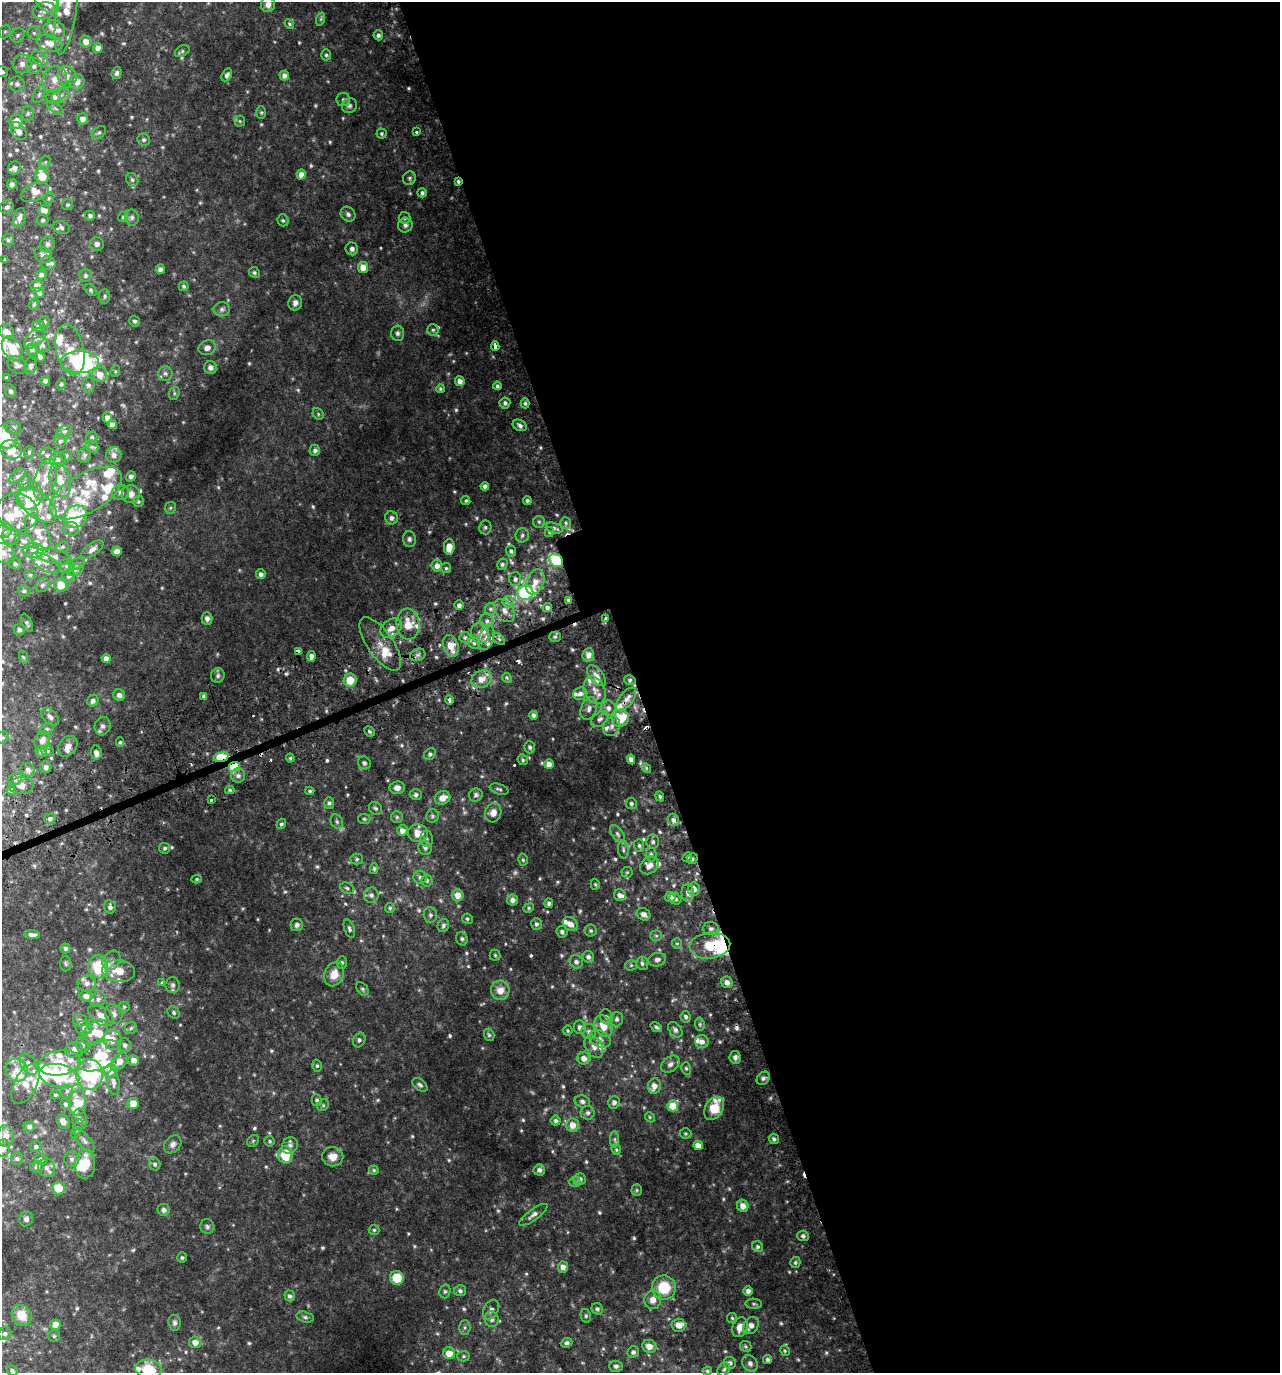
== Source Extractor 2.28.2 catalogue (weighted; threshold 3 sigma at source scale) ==
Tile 8 of 4 x 4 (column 4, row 2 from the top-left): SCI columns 4009-5286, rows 2793-4163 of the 5407 x 5580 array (HDU 1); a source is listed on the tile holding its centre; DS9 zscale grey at full resolution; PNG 1282 x 1375 px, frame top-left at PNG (2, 2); each listed source drawn as its Kron ellipse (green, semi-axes under 4 px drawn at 4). Shown black and unused: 51% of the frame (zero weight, under 2 of 3 exposures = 3% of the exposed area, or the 3 px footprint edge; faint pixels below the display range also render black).
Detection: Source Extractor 2.28.2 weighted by HDU 2 'WHT'; one run over the whole footprint, this tile lists its part. Background 0.0763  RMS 0.009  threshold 0.0407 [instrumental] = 3 sigma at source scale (4.5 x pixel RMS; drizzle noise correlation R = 1.50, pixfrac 1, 0.0396/0.0396 arcsec/px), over >= 5 px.
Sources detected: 754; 9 too faint to see at this stretch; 5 inside a brighter object's white glare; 11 cosmic-ray / hot-pixel residue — neither listed nor drawn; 87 inside a brighter listed object's ellipse — not listed separately; of the other 642, all 500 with FLUX_AUTO >= 1.28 (the completeness limit of this list) listed and drawn (142 fainter detections not listed), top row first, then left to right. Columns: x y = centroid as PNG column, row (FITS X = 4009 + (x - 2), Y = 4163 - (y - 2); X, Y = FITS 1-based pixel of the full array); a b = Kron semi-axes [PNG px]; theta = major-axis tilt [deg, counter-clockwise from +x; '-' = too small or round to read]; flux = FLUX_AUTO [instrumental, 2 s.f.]
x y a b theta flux
47 2 14 8 -40 12
268 5 7 7 - 4.4
67 9 45 10 82 23
44 11 11 8 15 5.9
321 19 7 4 72 1.6
289 24 5 4 - 1.3
54 30 11 9 -25 6.6
5 32 7 5 67 1.6
34 33 6 6 - 2.2
18 35 7 6 - 2.5
378 35 5 5 - 2.2
86 42 6 5 - 6.2
50 43 13 8 -16 8.8
98 48 5 4 - 5
182 51 8 5 30 1.8
326 55 5 5 - 1.5
40 59 9 6 -41 3.8
22 64 9 9 - 5.3
34 66 8 7 - 4.2
2 72 6 5 - 2.3
117 73 6 5 - 2.4
227 75 7 4 58 3.1
284 75 5 5 - 3.8
67 77 11 9 -69 6.7
55 80 14 12 65 12
77 82 8 7 - 6.8
17 84 7 7 - 3.1
39 94 9 5 64 2.4
61 95 9 7 30 4.5
54 97 7 7 - 5.1
343 100 7 6 - 2.2
350 106 8 7 - 2.6
55 108 9 4 -35 2.4
261 112 6 5 - 1.3
28 113 8 6 88 2.1
82 119 5 5 - 6.2
240 121 5 5 - 1.3
16 122 7 6 - 10
19 131 10 6 -54 6.7
416 132 3 3 - 2
99 133 8 5 43 2
381 133 5 5 - 1.5
144 140 6 6 - 2
45 162 6 5 - 1.5
15 168 7 6 - 3.7
301 175 5 4 - 6.3
42 176 7 6 - 14
409 178 7 6 - 2
132 180 7 6 - 2.1
458 181 4 3 - 1.5
12 184 5 4 - 3.4
35 192 15 8 24 6.8
422 193 5 4 - 2.2
49 198 6 5 - 1.6
68 205 5 5 - 1.5
7 207 7 6 - 2.4
44 210 6 5 - 7.2
348 214 8 7 - 2.9
90 216 5 4 - 2.2
123 217 5 5 - 1.4
132 217 8 7 - 2.5
19 218 10 5 72 4.2
404 218 6 5 - 1.7
43 220 6 5 - 1.9
283 220 6 5 - 1.6
405 225 7 7 - 2.7
61 228 8 6 -22 2.2
8 240 6 6 - 1.7
48 244 8 7 - 2.7
97 244 7 7 - 3
352 249 6 6 - 2.8
43 255 9 7 -46 3.4
5 260 3 3 - 1.4
48 263 7 7 - 2.7
363 267 5 5 - 11
160 269 5 4 - 3.6
254 272 6 5 - 1.8
41 275 5 5 - 2.9
85 275 6 6 - 1.9
37 286 6 6 - 6
184 286 5 5 - 1.6
91 290 7 5 -43 1.4
39 293 5 4 - 2.2
105 296 7 5 89 2
295 303 7 6 - 3.7
34 304 5 4 - 1.4
222 309 8 7 - 2.8
134 321 5 5 - 2.1
44 322 6 5 - 1.6
39 326 6 6 - 3.2
433 330 5 5 - 1.7
7 332 8 7 - 6.1
397 333 7 6 - 2.6
35 338 13 7 43 5.1
41 344 9 7 -33 3.5
495 346 5 3 - 12
12 348 13 9 -58 18
207 348 9 7 21 5.7
32 349 6 5 - 2.5
70 350 26 14 -77 18
40 357 5 4 - 2.5
80 362 19 11 -1 120
17 365 10 8 -31 3.4
30 366 8 6 78 2.4
210 367 6 6 - 4.3
115 371 6 4 71 1.3
165 373 7 7 - 2.6
100 374 7 7 - 10
7 378 3 3 - 1.4
45 381 5 5 - 2.7
460 381 5 4 - 4.9
61 384 5 4 - 1.7
88 385 7 6 - 2.6
497 386 4 3 - 1.9
440 389 4 4 - 1.5
11 391 6 5 - 2.1
174 393 7 5 70 1.7
505 403 5 5 - 2.4
525 403 5 4 - 1.8
318 414 6 5 - 1.4
107 417 5 4 - 4.3
112 425 4 4 - 5.1
520 425 7 5 -25 2.7
13 427 8 6 -17 2.8
64 431 8 5 19 2.4
4 437 13 12 - 28
92 437 6 5 - 1.8
60 441 7 5 53 2.2
92 447 7 5 -43 2.2
11 450 11 9 -20 14
315 450 6 5 - 2.9
29 452 6 5 - 1.5
84 455 8 6 69 2.3
114 455 8 7 - 4.4
48 456 8 8 - 3.7
66 456 6 5 - 1.5
58 460 8 7 - 4
17 476 9 5 36 2.9
131 476 5 4 - 2.6
45 479 21 10 73 13
60 480 17 10 -76 13
25 483 8 6 70 2.7
485 486 4 4 - 2.9
121 492 8 7 - 3.6
86 493 40 20 30 45
131 494 9 9 - 5.2
30 496 14 12 58 22
466 501 5 4 - 1.3
527 501 4 4 - 1.8
138 502 5 5 - 1.3
38 505 22 12 -40 21
170 508 6 5 - 1.7
17 512 21 18 -24 22
75 517 12 10 40 65
391 518 6 6 - 3.1
539 522 6 6 - 1.8
566 523 6 5 - 1.9
485 527 7 6 - 1.8
554 528 9 5 -17 2.7
71 529 8 6 -10 3.2
5 530 8 7 - 3.4
38 532 20 10 -61 11
549 532 5 4 - 1.4
522 535 7 6 - 2.4
11 536 9 8 - 3.7
409 539 8 6 -80 2.6
24 541 10 7 -18 3.9
63 547 6 5 - 1.6
449 547 8 5 87 11
92 549 13 6 37 4.6
33 550 10 7 -2 4.7
117 551 5 5 - 6
511 551 5 5 - 2
3 553 13 9 -30 7
54 556 18 7 -12 6.7
556 560 7 6 - 54
46 563 16 7 -31 6
15 564 7 6 - 2
77 564 8 5 29 2.4
502 564 6 5 - 1.9
67 566 8 6 -15 3
437 566 5 5 - 5.7
446 568 5 5 - 1.5
75 570 8 5 26 2.4
261 574 5 4 - 3.3
30 575 5 5 - 1.4
68 576 6 6 - 2.2
515 579 7 6 - 2.9
535 582 13 8 69 9.7
42 585 8 6 50 2.3
60 585 6 6 - 15
24 591 6 5 - 1.8
525 593 8 7 - 110
569 600 4 3 - 2.9
508 602 6 5 - 3.7
459 605 5 5 - 2.6
547 607 4 4 - 3
490 609 6 5 - 2
504 611 13 8 -53 7
207 618 6 5 - 2.9
605 619 3 3 - 2.2
487 621 7 6 - 3.4
27 623 10 5 -64 1.8
408 624 15 11 -85 15
391 628 12 8 36 8
19 630 5 5 - 2.6
480 633 10 9 - 7.4
465 637 6 5 - 1.9
555 637 5 5 - 1.5
486 638 13 7 74 7.6
499 639 7 4 -45 1.9
474 643 6 5 - 2.1
380 644 31 13 -55 15
451 646 11 7 -73 13
298 651 4 3 - 2.6
418 655 8 6 21 2.7
588 655 7 6 - 4
311 656 5 4 - 3.8
23 657 7 4 -71 1.3
106 658 4 4 - 5.2
218 676 7 7 - 2.2
596 676 12 7 -50 5.2
507 678 5 4 - 1.5
481 679 10 8 25 8.1
350 680 6 6 - 15
630 680 6 5 - 1.9
595 690 14 10 -66 7
580 694 7 6 - 3.5
119 695 6 5 - 3.6
204 696 4 4 - 2.3
626 699 14 7 52 6.5
449 700 5 3 - 4.1
93 701 6 5 - 3.1
589 708 12 7 67 4.5
608 708 7 7 - 3.8
534 715 4 4 - 2.7
50 717 11 6 -45 3.5
620 718 9 8 - 22
600 719 10 6 40 3.6
102 726 9 8 - 3.4
612 726 10 8 61 4.1
47 729 8 5 27 2
369 731 5 5 - 1.5
3 737 6 5 - 1.5
42 741 10 7 65 6
120 742 5 4 - 1.4
68 746 11 8 52 5.1
530 747 6 5 - 2.2
47 751 7 5 -21 1.5
41 752 6 5 - 1.8
96 753 7 5 -80 4.7
430 754 6 5 - 1.9
221 757 8 4 14 63
290 758 4 4 - 1.3
631 759 4 4 - 4
523 760 6 5 - 1.7
364 763 7 6 - 2.1
549 764 5 5 - 6.5
46 767 6 5 - 2.9
234 767 6 5 - 47
646 768 5 4 - 1.4
28 770 7 6 - 3.3
238 776 7 7 - 3.4
15 779 7 5 29 2.3
21 786 12 8 4 6
397 788 7 6 - 5.3
499 789 10 5 -17 2.1
11 790 5 4 - 2.1
230 790 5 4 - 1.3
310 791 4 3 - 1.3
416 795 6 5 - 2.3
476 795 7 6 - 2.8
660 796 5 4 - 1.6
443 798 8 6 29 7.9
211 800 3 3 - 1.6
329 803 5 5 - 2
631 803 6 5 - 2
375 808 7 6 - 1.9
493 813 10 8 72 6.8
432 816 7 6 - 2.2
397 817 6 6 - 1.8
50 819 6 5 - 2.7
364 819 6 5 - 1.6
673 820 6 5 - 3
337 822 7 6 - 2
281 824 5 4 - 1.6
402 830 5 5 - 5.3
418 833 10 9 - 10
617 834 10 5 -54 2.7
427 839 8 6 -82 2.2
653 842 7 6 - 2.5
639 845 6 5 - 1.9
165 848 5 5 - 1.8
425 848 7 6 - 2.7
623 849 9 5 -87 2.4
651 854 7 5 -86 1.9
687 857 5 4 - 1.5
357 859 6 5 - 1.7
692 859 6 5 - 1.9
523 860 6 4 -75 1.4
649 865 10 8 39 7
374 869 5 4 - 1.5
627 872 5 5 - 1.5
420 877 7 6 - 2.6
197 879 5 4 - 1.3
427 880 6 5 - 2
595 884 5 4 - 1.3
347 888 7 5 -29 1.8
694 889 6 6 - 5.5
688 893 9 6 -85 3.5
371 895 7 7 - 3.2
458 895 6 6 - 7.6
620 895 6 5 - 4
670 897 5 5 - 4.2
675 899 6 5 - 2.1
513 900 5 5 - 4.4
549 903 5 4 - 2.2
110 907 6 5 - 2.8
390 908 5 5 - 1.4
529 908 5 4 - 1.3
644 914 7 6 - 3.7
430 915 8 6 -88 2.5
467 919 5 5 - 1.5
536 924 6 5 - 2.4
570 924 8 6 -36 6.5
297 925 6 6 - 2.7
443 926 7 5 67 2.4
349 929 9 5 -70 2.2
711 929 7 6 - 3.1
591 931 6 6 - 1.6
562 932 6 5 - 2.4
32 935 7 4 0 3.6
656 936 6 5 - 1.4
462 939 7 5 -66 2.1
677 944 5 5 - 1.5
710 946 20 13 6 39
65 948 5 5 - 1.9
495 955 5 5 - 1.4
588 957 6 5 - 2.7
112 960 10 8 54 5.3
657 960 9 6 16 3.3
342 962 6 5 - 1.7
576 962 7 6 - 2.5
642 963 6 5 - 2.2
66 964 7 5 -89 1.7
631 965 5 5 - 1.4
98 967 11 9 -80 35
118 971 16 10 -7 18
334 974 12 9 67 12
162 982 3 3 - 2.6
727 982 6 5 - 4.4
87 983 9 8 - 4
173 985 8 7 - 3.3
362 989 8 5 -53 1.8
500 990 9 9 - 9.4
86 996 6 5 - 4
98 999 8 7 - 3.4
124 1007 5 5 - 1.4
174 1012 7 5 -48 2
114 1014 10 8 -60 5.1
101 1015 14 8 -37 8.2
606 1017 7 6 - 2.7
686 1017 5 5 - 2.2
617 1019 7 6 - 2.5
80 1020 7 6 - 3
700 1024 7 5 -84 1.6
603 1026 11 8 -64 13
84 1027 8 7 - 3.2
580 1027 7 6 - 3.9
656 1027 6 4 -34 1.8
131 1028 6 6 - 1.9
675 1030 9 6 -52 2.9
568 1031 5 5 - 1.4
589 1031 8 7 - 2.8
95 1032 15 9 40 12
489 1035 6 5 - 1.8
600 1039 11 8 -30 4.8
113 1040 10 9 - 7.9
359 1040 7 5 63 2.1
702 1042 7 6 - 4.3
82 1045 8 6 -80 2.7
125 1045 7 6 - 2.6
594 1047 12 8 -58 5.8
74 1050 9 7 24 5.9
99 1056 23 13 26 28
735 1057 6 5 - 3
584 1058 6 6 - 6.4
134 1060 5 5 - 5.3
119 1062 10 6 45 9.1
59 1063 21 12 10 23
29 1064 11 7 -55 5.1
670 1064 10 7 38 3.6
317 1066 6 5 - 1.5
686 1068 6 4 -73 1.4
17 1070 12 10 -47 8.1
111 1071 7 6 - 8.3
89 1075 15 13 87 100
59 1076 20 11 -12 74
763 1078 7 5 45 2.4
113 1082 13 6 -83 3.7
26 1084 22 11 62 13
420 1085 8 5 -37 2.2
654 1086 8 6 82 6.3
67 1091 6 6 - 2.4
56 1095 5 4 - 1.3
317 1100 5 5 - 1.7
582 1101 8 6 -15 2.8
614 1102 6 6 - 3.3
77 1103 12 8 83 28
133 1103 5 5 - 12
65 1104 5 5 - 2
323 1105 6 5 - 1.5
673 1106 5 5 - 23
714 1108 12 8 59 19
588 1113 7 7 - 2.6
650 1117 5 4 - 1.3
80 1119 10 7 -84 3.5
556 1121 5 5 - 2.3
63 1122 7 5 -59 4.8
573 1125 7 6 - 8.4
29 1127 5 5 - 2.1
77 1129 10 4 69 1.9
685 1134 6 5 - 1.4
6 1136 11 8 -87 7.1
615 1139 8 4 -90 1.6
774 1139 5 5 - 2.2
84 1141 14 6 -51 4.1
253 1141 6 5 - 1.4
270 1141 5 5 - 1.4
173 1144 10 7 47 4
290 1145 8 7 - 3.2
698 1145 5 4 - 7.6
36 1146 5 5 - 1.9
3 1148 9 7 76 3.2
616 1150 5 4 - 1.3
285 1155 9 7 -85 24
333 1157 11 9 -10 8.7
17 1159 6 6 - 2
41 1159 6 5 - 2.1
72 1159 8 7 - 3.6
85 1164 14 10 86 21
155 1164 6 5 - 2.2
37 1167 7 5 14 2.7
46 1168 9 8 - 4.7
374 1170 5 4 - 1.4
539 1170 5 5 - 2.9
580 1179 6 6 - 4.2
575 1182 6 5 - 1.7
58 1188 6 6 - 19
637 1190 5 5 - 1.5
743 1206 6 5 - 6.9
164 1210 6 6 - 3
533 1215 17 5 36 4.2
26 1219 7 7 - 3
207 1227 7 7 - 2.3
374 1230 5 5 - 1.5
803 1236 6 5 - 2.3
758 1247 6 5 - 2
182 1257 5 4 - 1.4
795 1262 6 5 - 1.5
563 1267 6 5 - 4.5
397 1278 7 7 - 19
664 1287 12 12 - 30
445 1291 7 5 75 1.8
460 1291 6 5 - 2.5
748 1291 5 5 - 3.7
290 1296 5 5 - 2.4
653 1300 9 8 - 7.3
754 1304 8 5 -3 1.8
597 1309 6 5 - 2.2
491 1310 10 7 63 3.4
22 1315 11 9 -52 15
586 1316 7 5 -78 1.6
305 1317 9 5 -15 2.3
732 1318 5 5 - 1.4
492 1319 8 7 - 3.6
174 1323 8 6 -83 2.6
55 1325 5 5 - 7.1
678 1325 7 6 - 6.8
751 1326 9 7 54 6
740 1327 10 7 71 9.9
465 1328 7 5 89 1.9
5 1334 7 6 - 2.4
54 1336 6 6 - 1.5
195 1342 6 6 - 6
567 1343 6 4 24 2.1
649 1346 7 6 - 7.5
746 1346 6 5 - 1.4
785 1351 5 4 - 1.4
633 1352 6 5 - 2.6
449 1353 6 6 - 11
463 1356 6 5 - 1.6
768 1360 4 4 - 2.2
730 1363 6 6 - 2.8
750 1363 9 7 -51 3.2
616 1366 7 5 -1 2.4
148 1369 13 9 -7 22
724 1369 7 5 55 1.9
12 1371 6 5 - 1.7
707 1371 5 4 - 1.5
Overlapping masked pixels (flux is a lower limit): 9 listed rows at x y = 458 181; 556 560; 451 646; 298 651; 626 699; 221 757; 234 767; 692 859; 710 946
Isophote crosses this tile's border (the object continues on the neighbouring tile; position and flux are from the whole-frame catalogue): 10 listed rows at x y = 47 2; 67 9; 2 72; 16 122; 4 437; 3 553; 3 737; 3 1148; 148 1369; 12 1371